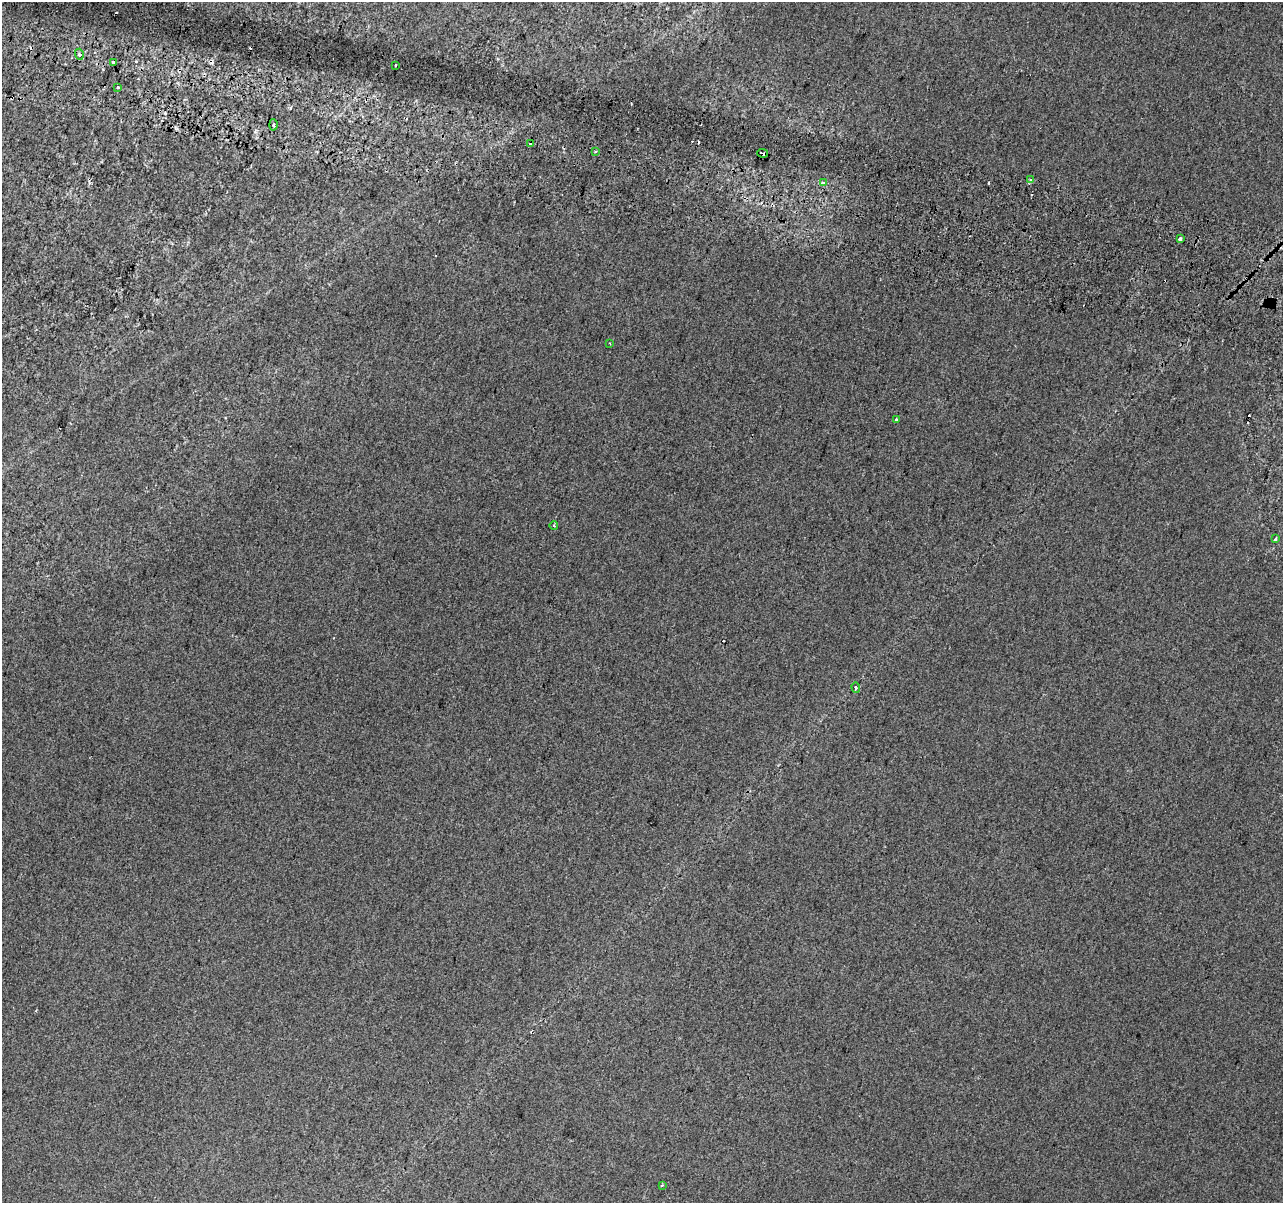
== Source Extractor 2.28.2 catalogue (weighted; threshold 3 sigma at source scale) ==
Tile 11 of 4 x 4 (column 3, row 3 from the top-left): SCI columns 2582-3862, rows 1528-2728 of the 5153 x 5395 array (HDU 1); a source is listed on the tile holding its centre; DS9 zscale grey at full resolution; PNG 1285 x 1205 px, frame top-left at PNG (2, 2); each listed source drawn as its Kron ellipse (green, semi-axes under 4 px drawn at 4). Shown black and unused: <1% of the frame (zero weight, under 2 of 3 exposures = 2% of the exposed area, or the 3 px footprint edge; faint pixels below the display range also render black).
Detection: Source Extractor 2.28.2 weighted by HDU 2 'WHT'; one run over the whole footprint, this tile lists its part. Background 0.00743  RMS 0.007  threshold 0.0315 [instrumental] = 3 sigma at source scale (4.5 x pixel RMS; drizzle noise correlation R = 1.50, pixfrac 1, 0.0396/0.0396 arcsec/px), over >= 5 px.
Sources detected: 28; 11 cosmic-ray / hot-pixel residue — neither listed nor drawn; the other 17 listed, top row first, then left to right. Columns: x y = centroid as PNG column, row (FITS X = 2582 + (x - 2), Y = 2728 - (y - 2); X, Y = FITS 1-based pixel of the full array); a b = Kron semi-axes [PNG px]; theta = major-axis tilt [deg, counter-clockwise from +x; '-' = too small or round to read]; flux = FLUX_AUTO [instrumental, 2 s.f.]
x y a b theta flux
79 54 5 3 - 0.94
113 62 4 3 - 7.3
396 65 3 2 - 1.7
118 87 3 3 - 1
273 125 5 3 - 1.2
531 144 4 3 - 5.5
596 151 3 3 - 0.89
763 153 5 3 - 12
1031 180 4 3 - 0.98
823 182 4 3 - 3.7
1180 239 3 3 - 28
610 343 3 3 - 0.66
896 420 3 3 - 2.3
554 526 4 3 - 0.59
1275 539 4 3 - 0.84
856 687 5 4 - 1.1
662 1185 4 3 - 0.89
Overlapping masked pixels (flux is a lower limit): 1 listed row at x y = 763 153